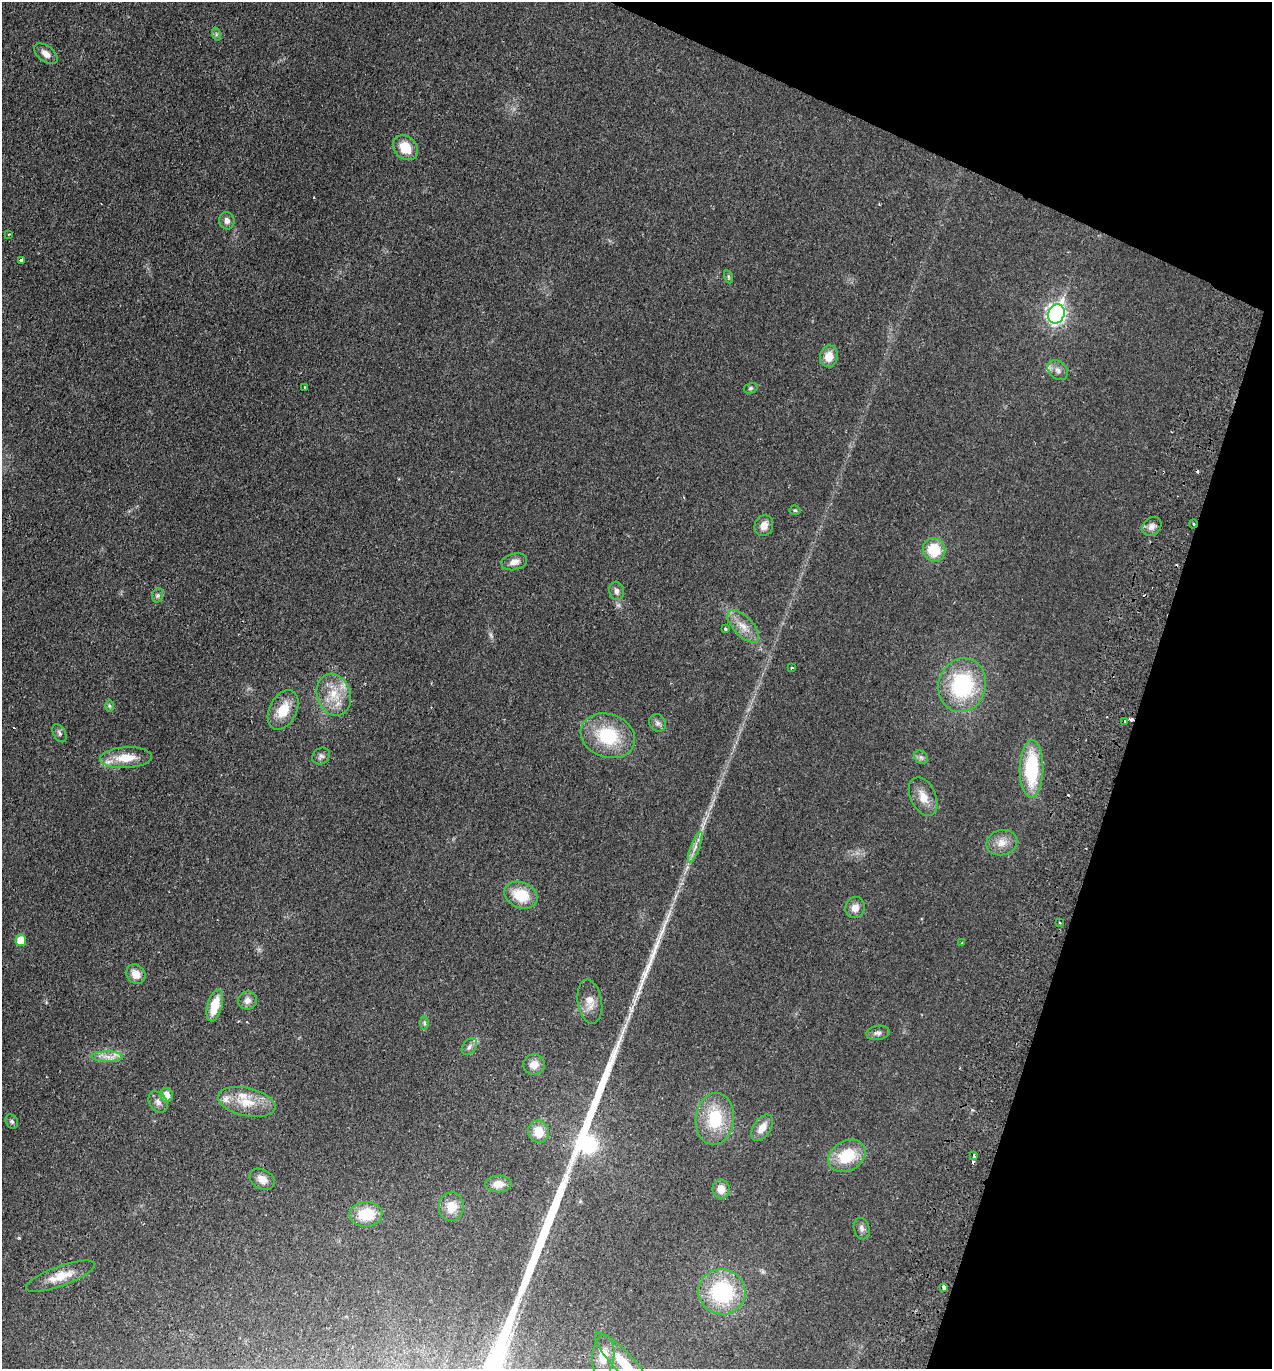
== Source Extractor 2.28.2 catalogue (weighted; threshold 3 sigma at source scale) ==
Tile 8 of 4 x 4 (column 4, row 2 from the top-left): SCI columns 4003-5272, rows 2762-4128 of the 5597 x 5520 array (HDU 1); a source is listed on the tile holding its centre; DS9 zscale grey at full resolution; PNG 1274 x 1371 px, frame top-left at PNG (2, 2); each listed source drawn as its Kron ellipse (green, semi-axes under 4 px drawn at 4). Shown black and unused: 17% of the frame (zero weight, under 2 of 3 exposures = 3% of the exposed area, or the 3 px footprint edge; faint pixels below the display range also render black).
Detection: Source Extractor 2.28.2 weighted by HDU 2 'WHT'; one run over the whole footprint, this tile lists its part. Background 0.0415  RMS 0.0052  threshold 0.0233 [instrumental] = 3 sigma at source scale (4.5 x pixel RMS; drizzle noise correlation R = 1.50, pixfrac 1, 0.05/0.05 arcsec/px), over >= 5 px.
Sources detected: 86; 1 too faint to see at this stretch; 8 cosmic-ray / hot-pixel residue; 2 long thin detections or spike segments (spike, bleed or trail) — neither listed nor drawn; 3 inside a brighter listed object's ellipse — not listed separately; the other 72 listed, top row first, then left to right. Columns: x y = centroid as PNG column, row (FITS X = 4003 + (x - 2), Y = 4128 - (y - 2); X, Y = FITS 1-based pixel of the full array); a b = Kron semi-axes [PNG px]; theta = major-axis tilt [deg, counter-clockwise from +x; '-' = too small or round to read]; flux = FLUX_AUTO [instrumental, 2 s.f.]
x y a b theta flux
216 34 7 4 -73 0.97
46 54 13 8 -39 3.7
405 148 14 11 -44 10
227 221 9 7 -73 2.4
9 234 4 2 - 0.39
21 260 3 3 - 1.8
729 277 7 4 -70 0.75
1056 314 10 8 68 190
829 356 10 9 - 6.7
1058 370 11 8 -41 2.8
305 388 3 3 - 1.5
751 388 7 5 17 0.95
795 510 5 5 - 0.71
1194 524 4 3 - 0.46
764 526 10 9 - 4.2
1152 526 10 8 43 2.7
934 550 12 11 - 15
514 562 13 8 14 3.6
617 591 9 7 -76 1.9
158 595 7 5 72 1.2
743 626 20 9 -47 6.2
725 629 3 3 - 1.1
792 667 4 3 - 0.63
962 685 27 23 75 46
334 695 21 17 -71 13
109 706 6 4 -89 0.69
283 710 21 13 63 12
1125 721 3 2 - 0.84
657 723 9 8 - 1.9
59 733 10 6 -62 1.4
608 736 28 21 -20 28
321 756 9 7 35 1.7
921 757 7 6 - 1.5
126 758 26 10 3 12
1031 769 29 12 89 36
923 797 21 12 -65 6.9
1002 843 15 12 15 5.7
695 847 16 4 69 2.9
521 895 17 12 -23 15
855 908 11 9 73 4.1
1060 923 3 2 - 0.78
21 940 6 5 - 8.8
962 943 3 2 - 0.42
136 974 10 9 - 5.6
247 1000 9 9 - 3
590 1002 22 12 -81 5.9
215 1005 16 7 73 11
424 1023 7 4 -89 0.9
878 1033 12 7 9 1.9
469 1047 9 6 52 1.7
107 1056 16 5 -1 3.5
534 1065 11 10 - 4.6
167 1095 7 6 - 5.6
158 1102 11 8 -55 2.6
247 1102 29 14 -12 13
715 1119 26 19 83 23
12 1122 7 6 - 1.1
762 1128 14 8 56 5.4
539 1132 11 10 - 8.7
847 1156 19 15 30 18
974 1156 3 3 - 1.1
262 1179 13 9 -29 3.9
498 1184 13 8 1 4.8
721 1189 9 8 - 4.9
451 1207 14 12 86 7.5
366 1214 16 12 1 14
862 1229 11 7 -74 1.9
60 1276 36 10 20 10
944 1287 4 3 - 2.4
722 1292 23 22 - 41
603 1356 21 11 84 8.4
624 1364 42 10 -47 15
Overlapping masked pixels (flux is a lower limit): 1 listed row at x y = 1194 524
Isophote crosses this tile's border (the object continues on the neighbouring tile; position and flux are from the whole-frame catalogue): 1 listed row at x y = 624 1364